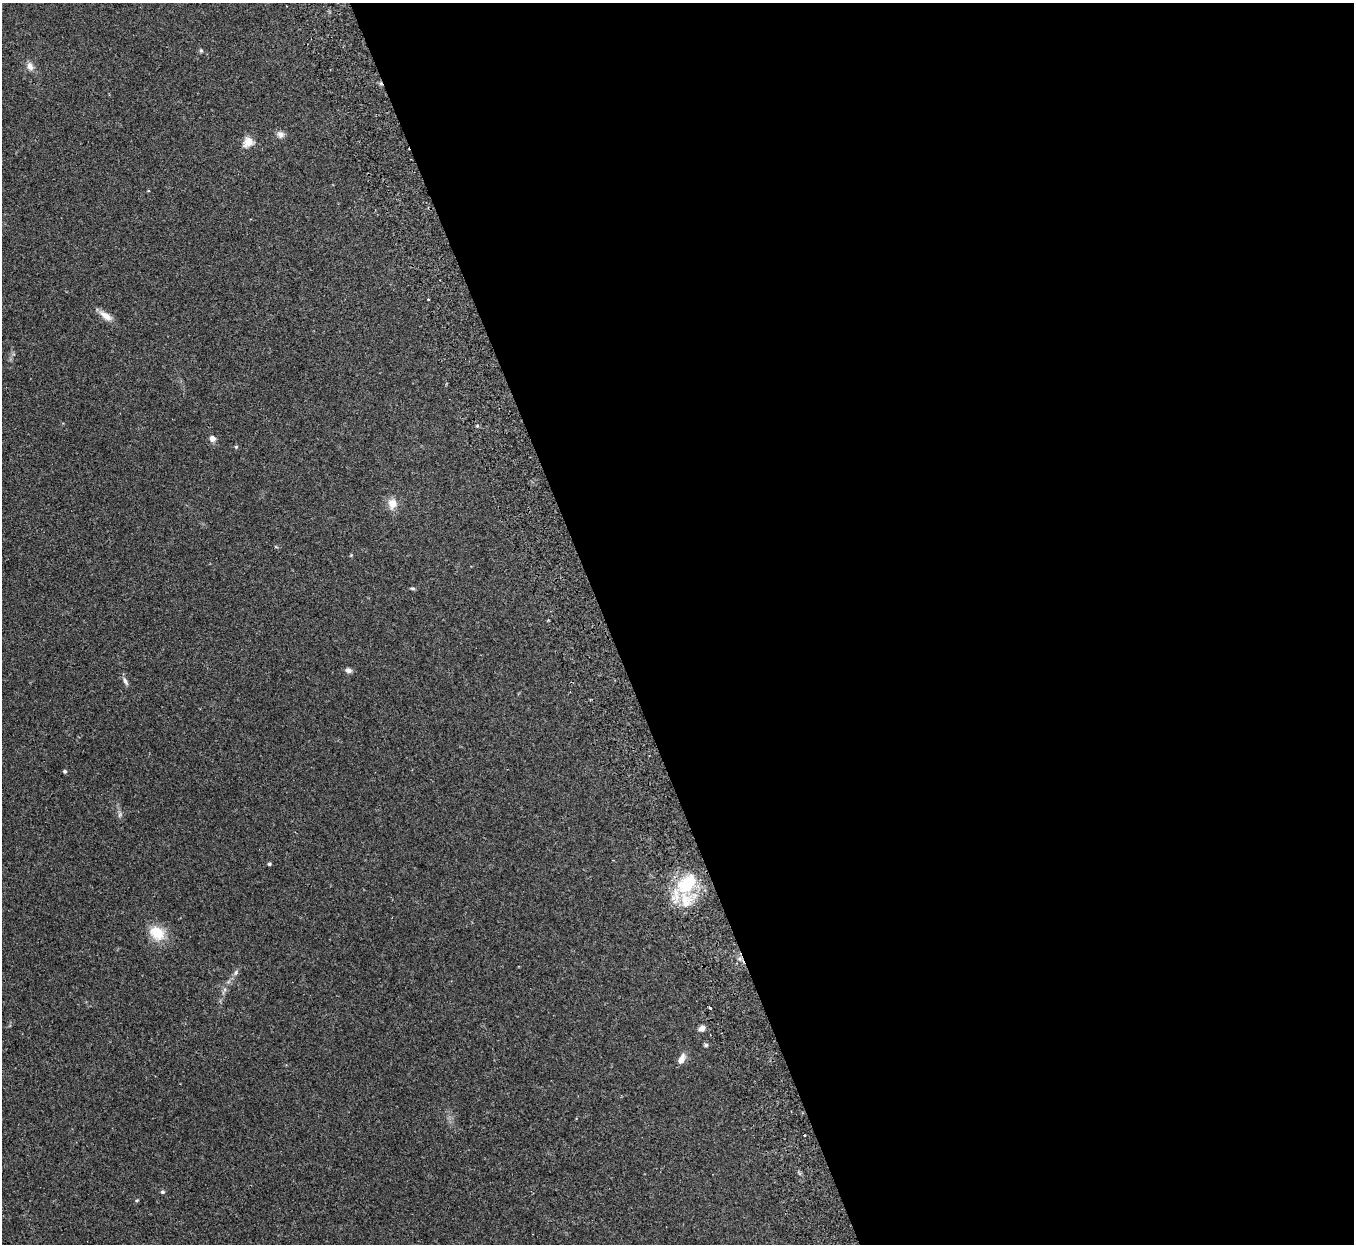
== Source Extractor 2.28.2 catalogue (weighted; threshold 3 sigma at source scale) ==
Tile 8 of 4 x 4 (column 4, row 2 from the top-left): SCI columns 4115-5466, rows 2658-3899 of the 5522 x 5441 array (HDU 1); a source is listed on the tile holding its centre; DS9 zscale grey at full resolution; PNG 1356 x 1246 px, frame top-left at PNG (2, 3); no overlay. Shown black and unused: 55% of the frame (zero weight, under 2 of 3 exposures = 3% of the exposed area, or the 3 px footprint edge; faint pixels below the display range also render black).
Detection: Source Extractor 2.28.2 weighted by HDU 2 'WHT'; one run over the whole footprint, this tile lists its part. Background 0.25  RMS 0.0083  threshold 0.0374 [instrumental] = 3 sigma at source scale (4.5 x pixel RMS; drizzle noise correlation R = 1.50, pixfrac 1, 0.05/0.05 arcsec/px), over >= 5 px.
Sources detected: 26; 1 cosmic-ray / hot-pixel residue — not listed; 1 inside a brighter listed object's ellipse — not listed separately; the other 24 listed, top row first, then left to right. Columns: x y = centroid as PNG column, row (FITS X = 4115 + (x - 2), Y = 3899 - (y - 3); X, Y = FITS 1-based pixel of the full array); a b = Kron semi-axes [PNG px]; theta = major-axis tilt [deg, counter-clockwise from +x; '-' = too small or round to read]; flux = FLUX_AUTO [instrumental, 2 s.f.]
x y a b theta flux
201 50 5 5 - 1.1
30 66 11 8 -67 4.5
281 134 8 8 - 3.8
248 142 13 10 51 8.6
428 299 3 2 - 0.73
105 316 20 8 -34 6.9
477 426 4 4 - 1
212 438 7 7 - 3.8
236 447 5 5 - 0.89
392 503 13 11 -75 8.3
412 588 7 3 -1 1.2
348 670 8 6 -18 2.7
125 681 13 5 -66 2.8
65 771 4 4 - 1.6
120 815 8 3 71 1.5
269 864 3 3 - 1.7
687 883 32 19 41 44
157 933 21 16 -37 18
236 972 8 4 60 1.9
702 1028 7 6 - 4.5
706 1045 6 5 - 1.3
681 1059 13 7 66 5.4
162 1192 5 5 - 1.6
137 1200 5 3 - 0.85